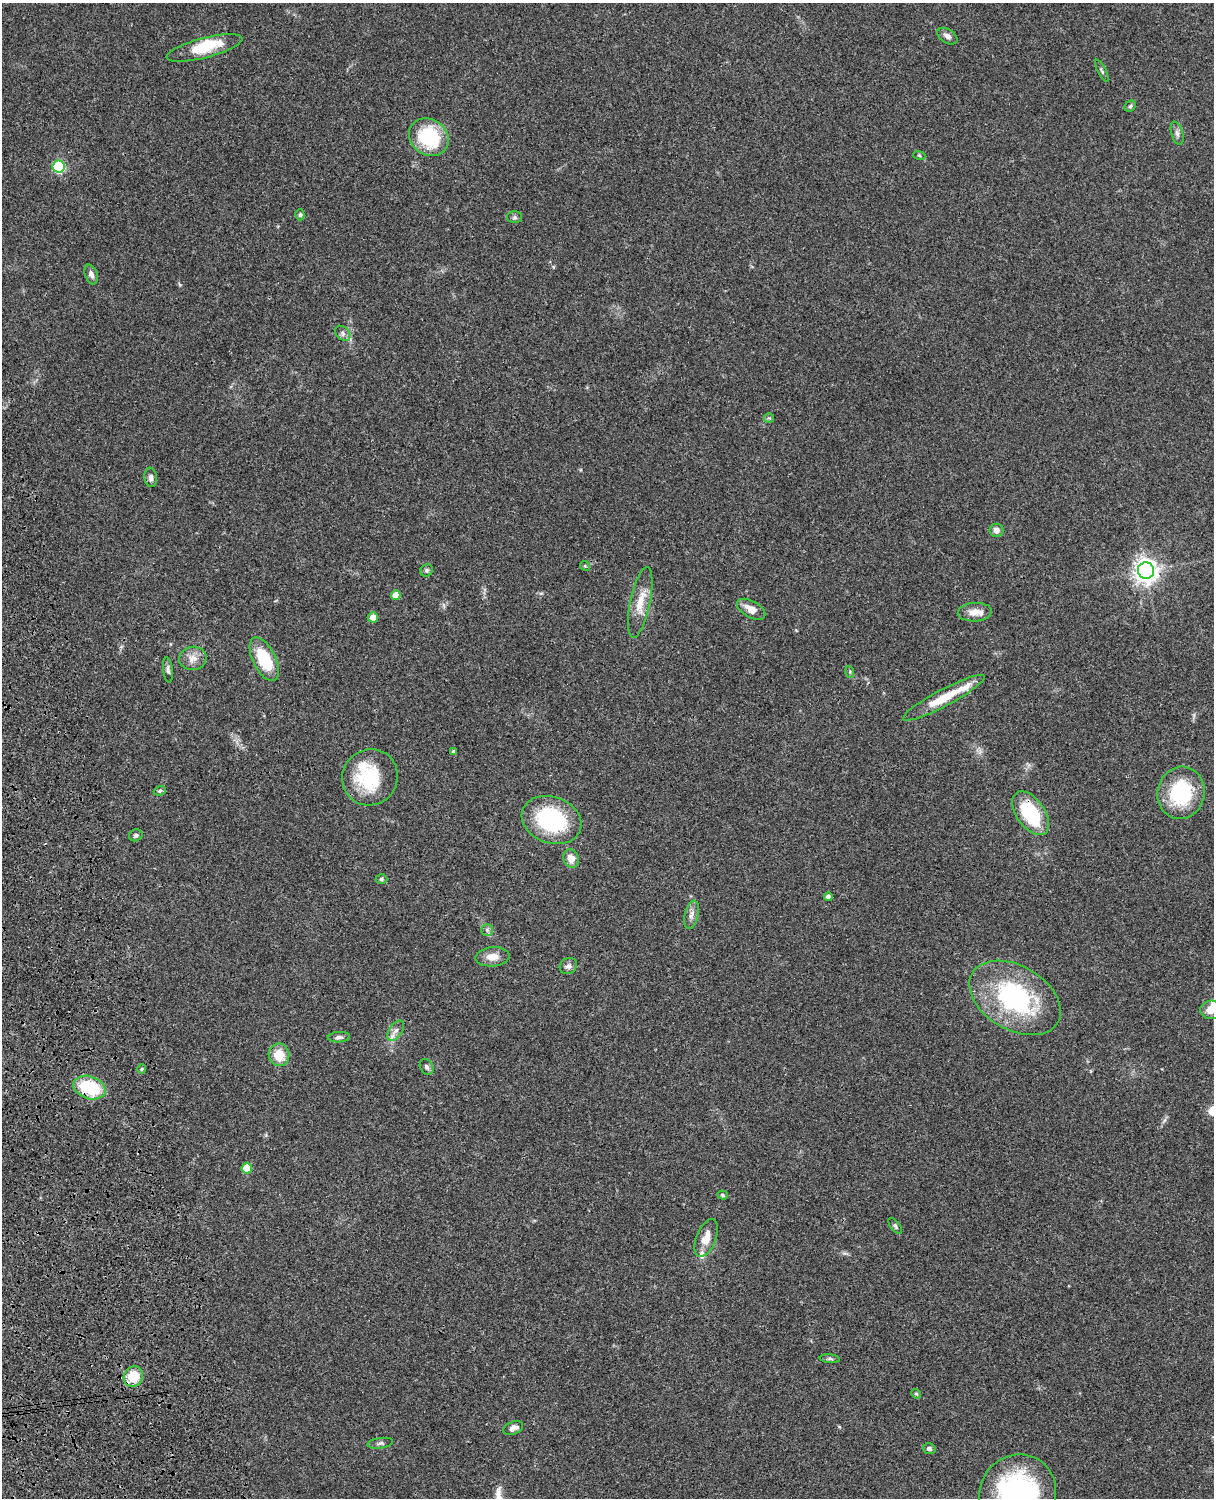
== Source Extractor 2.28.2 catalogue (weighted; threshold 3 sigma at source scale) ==
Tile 7 of 4 x 3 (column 3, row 2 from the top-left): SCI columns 2546-3757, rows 1771-3266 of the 5089 x 4925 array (HDU 1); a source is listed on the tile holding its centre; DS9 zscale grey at full resolution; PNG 1216 x 1500 px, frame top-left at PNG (2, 3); each listed source drawn as its Kron ellipse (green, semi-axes under 4 px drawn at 4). Shown black and unused: <1% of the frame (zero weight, under 3 of 4 exposures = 6% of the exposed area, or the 3 px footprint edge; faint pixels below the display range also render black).
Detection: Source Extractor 2.28.2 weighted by HDU 2 'WHT'; one run over the whole footprint, this tile lists its part. Background 0.0807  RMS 0.0059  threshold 0.0267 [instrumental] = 3 sigma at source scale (4.5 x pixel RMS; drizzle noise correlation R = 1.50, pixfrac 1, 0.05/0.05 arcsec/px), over >= 5 px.
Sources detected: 65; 1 inside a brighter object's white glare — neither listed nor drawn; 3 inside a brighter listed object's ellipse — not listed separately; the other 61 listed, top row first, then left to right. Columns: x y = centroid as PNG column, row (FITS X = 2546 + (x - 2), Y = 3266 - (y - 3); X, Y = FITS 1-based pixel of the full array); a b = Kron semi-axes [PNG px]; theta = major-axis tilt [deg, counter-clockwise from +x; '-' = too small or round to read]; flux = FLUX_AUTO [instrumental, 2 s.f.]
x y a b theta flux
947 36 11 6 -34 2.7
204 48 39 10 15 19
1102 71 12 4 -63 1.1
1130 106 6 5 - 0.91
1177 133 12 5 -74 2.1
429 137 21 18 -34 42
919 155 6 4 -19 0.73
59 167 6 6 - 57
300 215 5 4 - 1
515 217 7 6 - 1.1
91 274 10 6 -70 2.6
343 333 9 6 -43 1.9
769 418 5 5 - 0.87
151 477 9 6 -83 2.1
996 530 7 6 - 3.3
585 566 5 4 - 0.65
427 570 6 6 - 1.2
1146 570 8 8 - 460
396 595 5 5 - 5.5
640 602 36 10 78 11
751 609 15 8 -30 6.5
975 612 17 9 4 5.9
373 617 5 5 - 5.4
193 658 13 11 9 5.4
264 659 23 11 -63 24
168 670 13 5 -83 1.7
850 672 6 4 -74 0.78
944 698 46 8 28 17
454 752 4 4 - 1.1
370 777 28 27 - 33
160 791 6 4 21 1
1181 793 26 23 77 42
1031 813 25 14 -54 37
552 820 30 23 -20 58
136 835 7 5 23 1.2
571 858 9 7 -69 5.6
381 879 6 4 0 0.97
828 897 4 4 - 1.9
692 915 14 7 76 3.5
487 930 5 5 - 1.2
492 957 17 9 4 5.6
568 966 9 7 36 2.3
1015 998 49 32 -30 80
1211 1010 11 9 4 6.4
396 1031 11 6 57 3
339 1037 11 5 3 1.8
279 1055 11 10 - 12
427 1067 8 6 -59 1.8
142 1069 5 4 - 0.71
89 1087 16 11 -18 31
247 1168 5 5 - 12
722 1195 5 4 - 1.1
895 1226 9 4 -51 1.2
706 1238 20 10 68 8
830 1359 10 4 -5 1.1
133 1377 10 9 - 16
916 1394 5 4 - 0.71
513 1428 10 6 22 2.6
380 1443 13 5 7 1.6
929 1449 6 5 - 1.6
1018 1494 40 38 53 110
Overlapping masked pixels (flux is a lower limit): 2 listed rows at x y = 89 1087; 133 1377
Isophote crosses this tile's border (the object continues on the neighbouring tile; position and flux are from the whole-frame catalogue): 2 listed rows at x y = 1211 1010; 1018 1494